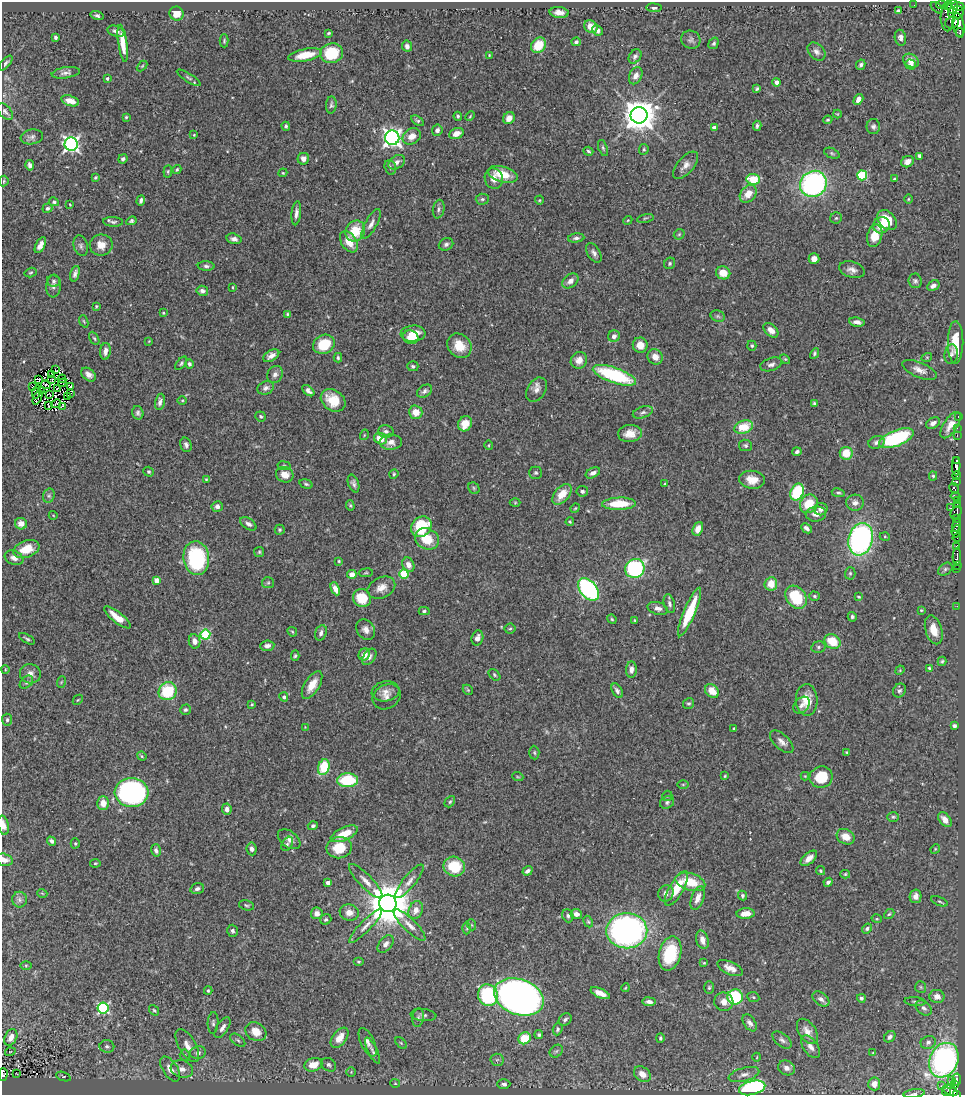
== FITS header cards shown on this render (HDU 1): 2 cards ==
NAXIS1  =                  963
NAXIS2  =                 1093

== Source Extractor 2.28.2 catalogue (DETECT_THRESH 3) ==
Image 963 x 1093 px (HDU 1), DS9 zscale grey, 1 PNG px = 1 image px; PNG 967 x 1097 px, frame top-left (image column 1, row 1093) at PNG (2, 2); each listed source drawn as its Kron ellipse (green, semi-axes under 4 px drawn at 4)
Background 0.764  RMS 0.026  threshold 0.0788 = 3 sigma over >= 5 px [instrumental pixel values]
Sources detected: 502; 1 with non-positive FLUX_AUTO (blend fragments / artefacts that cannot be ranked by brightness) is neither listed nor drawn; of the other 501, the 500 brightest by FLUX_AUTO listed and drawn (1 fainter detections omitted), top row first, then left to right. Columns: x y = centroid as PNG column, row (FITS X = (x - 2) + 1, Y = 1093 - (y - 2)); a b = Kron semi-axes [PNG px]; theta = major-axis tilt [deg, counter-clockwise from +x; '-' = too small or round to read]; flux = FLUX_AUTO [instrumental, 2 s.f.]
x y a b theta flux
914 5 2 2 - 1.5
941 5 5 2 - 59
948 5 5 3 - 510
953 6 7 5 89 310
958 6 6 4 -12 300
654 8 7 4 -3 3.9
937 8 7 3 -39 73
898 11 4 3 - 4
559 12 9 5 -5 12
956 12 8 6 12 170
177 14 7 6 - 22
97 16 6 4 -16 3.5
948 17 14 7 89 250
952 23 7 6 - 210
959 25 12 5 -80 530
591 27 7 6 - 20
598 30 5 4 - 5.8
116 31 9 5 -19 6.9
329 33 4 3 - 2.1
960 33 5 3 - 48
55 37 3 3 - 3.1
900 38 8 5 -80 6.7
691 40 10 9 - 6.3
224 41 6 4 90 2.4
576 42 4 4 - 4.8
123 43 19 4 -82 27
714 43 6 4 57 3.3
538 45 8 7 - 37
407 46 5 5 - 5.6
816 52 10 7 -45 7.8
332 53 11 10 - 57
305 55 17 6 11 33
489 55 3 2 - 1.3
635 56 8 5 56 5.1
911 61 8 6 -31 14
6 63 9 4 49 4.1
861 65 5 4 - 4.1
911 65 5 4 - 8.1
142 66 6 3 45 2
66 73 14 5 8 7.3
636 76 9 6 64 11
189 78 14 4 -32 4.1
107 79 3 3 - 3.3
777 82 4 4 - 7
757 89 4 3 - 2.8
858 99 6 4 59 7.2
70 101 9 5 -18 16
331 105 8 5 85 3.8
5 112 10 5 -49 5.2
837 114 4 4 - 1.6
639 115 8 8 - 3500
458 116 4 3 - 3.1
470 116 5 4 - 1.8
126 117 4 4 - 2
509 118 6 5 - 13
828 120 4 3 - 2.1
417 121 7 4 -31 3.2
286 126 4 4 - 3.5
757 126 5 4 - 4
873 127 7 7 - 4.8
714 128 4 4 - 9.1
437 130 5 5 - 6.5
456 134 7 5 22 14
194 135 4 3 - 1.9
412 136 9 7 34 16
32 137 11 7 9 6.6
392 138 7 7 - 780
71 144 7 6 - 540
603 148 8 4 -71 3.4
644 149 5 4 - 2.7
588 151 5 3 - 2.8
832 153 8 5 -21 3.3
920 156 4 4 - 11
123 159 5 4 - 4
303 159 6 5 - 11
397 162 9 6 34 7.7
907 162 6 5 - 13
30 165 5 4 - 6
685 165 16 8 49 12
390 167 7 5 -73 3.9
177 169 5 3 - 2.3
168 171 6 4 84 2.4
283 173 4 4 - 2
502 174 15 7 -16 40
862 175 5 5 - 120
95 177 4 4 - 2.3
494 179 10 9 - 16
753 179 7 5 -8 47
894 179 4 3 - 2.1
4 181 5 4 - 2.1
813 184 14 12 39 380
748 194 10 7 50 23
482 199 6 5 - 3.7
908 199 5 3 - 1.6
141 200 5 4 - 4.2
539 200 4 4 - 1.7
54 202 5 4 - 3.5
70 205 3 2 - 1.3
47 208 5 4 - 3.8
439 209 9 5 79 5.4
296 213 12 4 84 7.6
645 218 8 3 13 2.6
836 218 6 5 - 3.2
628 220 4 3 - 1.6
887 220 11 8 -47 33
131 221 5 4 - 3.4
113 222 10 5 -4 4.9
371 224 16 6 61 9.4
881 225 8 8 - 24
355 231 11 9 58 43
679 234 6 4 44 2.3
875 236 11 7 74 29
576 238 8 4 6 5.5
234 239 7 5 -15 7.1
349 242 12 7 -57 25
446 244 7 6 - 5.3
40 245 9 4 63 9.6
101 245 11 10 - 21
81 246 10 7 -74 6
594 253 11 6 -58 6.8
814 259 5 5 - 12
670 263 6 5 - 3
206 266 8 5 -2 4.5
852 270 13 8 -17 10
31 272 6 4 18 2.5
723 273 7 6 - 23
75 274 8 4 74 5.7
53 281 6 6 - 4.4
570 281 9 6 38 8.8
915 281 7 6 - 4.4
53 286 11 7 84 7.9
933 286 6 4 30 7.5
232 287 3 2 - 1.5
202 291 6 5 - 6.3
96 306 4 3 - 2.1
163 313 3 3 - 1.7
288 314 4 4 - 2.6
718 316 7 5 -21 3.7
84 321 6 4 -70 2.2
857 322 8 4 -6 8.5
771 330 9 5 -44 13
413 334 12 8 5 31
614 336 6 5 - 8
411 337 8 6 -18 22
94 338 7 4 -61 2.6
149 341 3 2 - 1.2
956 342 21 7 90 38
324 344 11 9 26 49
640 345 7 7 - 22
459 346 13 11 -47 29
752 346 5 4 - 2.7
105 351 8 5 84 9.9
815 353 5 4 - 3.3
951 354 10 6 82 5.5
271 356 9 5 30 9.6
655 357 8 7 - 15
927 357 5 3 - 1.9
338 358 5 3 - 2.9
785 359 6 3 -44 2.2
579 360 8 8 - 16
181 363 8 4 49 3.1
189 364 5 4 - 5.2
771 364 11 6 18 6.7
413 366 6 5 - 3.4
55 369 4 2 - 2.7
919 370 18 7 -23 14
275 374 9 7 59 6.5
52 375 2 2 - 1.4
89 375 8 6 -39 9.8
614 375 23 7 -19 150
39 379 4 2 - 1.4
62 379 4 2 - 0.67
52 380 4 2 - 2.3
62 383 4 2 - 0.5
46 385 5 2 - 1.4
32 387 2 2 - 0.68
70 387 4 3 - 1.9
57 388 4 2 - 1.3
266 388 8 6 20 6.7
42 390 2 2 - 0.33
536 390 13 9 57 11
308 391 7 4 -39 7.5
425 391 8 5 32 5.9
36 392 6 3 73 1
71 393 4 2 - 3.8
50 394 3 2 - 0.73
38 397 8 2 65 1
68 397 3 2 - 2.5
182 400 5 3 - 1.7
333 400 13 10 -35 40
160 402 8 4 78 6.4
56 404 5 2 - 1.3
814 404 4 3 - 3.5
49 405 4 2 - 0.38
62 406 3 2 - 1.5
416 412 7 6 - 21
643 412 10 5 18 5.7
138 413 7 5 -71 4.8
261 416 5 5 - 3.2
958 417 3 2 - 11
933 423 7 5 30 7.9
465 424 8 6 61 24
950 425 15 7 57 19
744 427 10 6 18 46
957 428 2 2 - 4.2
386 431 8 6 -4 5.9
630 433 12 8 6 19
364 435 5 3 - 1.7
957 435 2 2 - 10
896 438 18 7 22 180
380 439 6 5 - 27
391 442 11 7 2 12
877 442 8 6 19 6.5
186 445 7 5 -73 5.4
489 445 5 3 - 1.7
745 445 6 5 - 3.8
797 452 5 4 - 4.1
846 453 6 6 - 35
957 461 3 3 - 96
284 466 7 3 -9 2.3
956 466 9 4 89 410
149 472 5 4 - 2.9
536 473 6 6 - 3.5
593 473 8 5 27 7.8
394 474 5 4 - 2.1
285 475 9 7 -20 18
957 475 4 3 - 190
933 476 4 4 - 2.7
206 479 4 4 - 1.7
752 480 13 9 -6 26
956 481 4 3 - 110
306 484 7 4 -16 2.7
354 484 9 5 -71 5.2
665 484 4 3 - 2.1
474 488 6 5 - 2.8
954 488 6 3 -60 110
582 491 6 5 - 3.6
797 492 9 6 64 110
838 493 6 4 -8 3
562 494 12 7 50 29
49 496 7 5 69 4.4
955 496 5 4 - 140
957 501 3 2 - 22
515 503 5 3 - 1.7
855 503 9 8 - 8.9
619 504 17 6 2 55
809 504 10 8 52 40
957 504 2 2 - 18
350 505 5 4 - 2.7
217 506 5 5 - 7.4
575 508 5 4 - 2.1
950 508 3 2 - 20
821 509 7 6 - 8.9
956 512 7 5 63 170
816 514 10 7 6 13
53 515 4 3 - 1.2
957 519 4 3 - 68
570 522 4 3 - 1.9
21 524 6 5 - 11
248 524 9 5 -34 7.2
957 525 7 3 77 130
421 527 11 9 51 80
806 528 6 4 -43 6.1
698 529 7 5 68 16
280 530 5 5 - 2.7
956 531 6 4 83 620
885 537 5 3 - 1.7
957 538 4 3 - 36
427 539 12 10 -30 39
861 539 16 12 74 410
957 547 4 3 - 170
26 549 13 8 20 31
259 552 5 5 - 2.4
957 557 9 3 88 320
14 558 9 7 -23 9.2
196 558 17 13 -82 170
339 561 3 3 - 1.9
408 565 7 5 -64 11
957 565 2 2 - 9.5
635 568 10 9 - 210
957 568 3 3 - 3.1
945 569 8 5 35 3.6
366 573 7 3 8 2.3
850 573 6 5 - 3.2
352 574 4 4 - 14
404 574 5 4 - 76
156 580 4 4 - 20
268 583 6 5 - 3.3
771 584 7 6 - 26
381 588 14 10 25 17
335 589 7 4 -65 11
588 589 13 8 -50 280
815 596 5 4 - 2.9
796 597 12 9 -51 73
859 597 4 3 - 2.1
362 598 9 8 - 44
669 604 9 5 -74 5.5
957 606 2 2 - 3.1
658 608 10 6 -14 8.2
921 610 4 3 - 1.9
424 611 5 4 - 3.4
690 612 26 5 67 63
117 617 16 5 -38 28
852 617 5 4 - 3.8
612 619 5 4 - 2.1
635 620 4 3 - 2
510 629 5 5 - 2.8
366 630 11 8 -57 11
934 630 15 8 -73 23
292 632 5 3 - 1.9
321 633 8 5 70 6.6
205 635 5 5 - 140
477 638 7 6 - 9.9
27 639 9 3 -30 3.2
195 641 7 5 -81 11
832 641 8 7 - 38
267 646 7 5 6 7.6
818 647 7 5 14 4.2
364 655 6 5 - 17
295 656 5 4 - 3.1
369 657 9 5 54 7.2
942 661 5 3 - 2.6
929 668 4 3 - 2.8
5 669 4 3 - 1.4
631 669 8 5 85 8.8
900 670 5 4 - 1.6
30 674 10 9 - 11
494 675 7 4 -44 2.8
26 682 8 5 42 3.8
61 682 6 3 71 2
312 685 15 7 59 23
468 690 6 4 -46 2.3
168 691 9 8 - 89
385 691 14 10 10 14
617 691 8 4 -59 5.1
712 691 8 6 -40 24
899 691 7 6 - 4.7
284 697 5 4 - 4
387 697 15 11 32 12
78 700 6 2 45 1.4
807 700 16 11 -88 31
689 703 6 5 - 3.3
252 704 4 3 - 1.7
801 705 9 6 49 7.3
185 710 5 5 - 3.6
7 720 6 5 - 3.5
954 726 4 3 - 6.3
305 727 4 3 - 1.2
734 728 3 3 - 2.9
782 742 14 7 -43 9.6
847 752 4 3 - 1.8
534 753 7 5 -87 2.8
142 756 5 4 - 2.3
324 767 8 5 70 67
725 776 4 3 - 1.7
805 776 4 4 - 1.5
518 777 5 3 - 1.8
821 777 11 10 - 53
348 780 10 7 0 87
683 785 5 3 - 2
132 792 17 14 -4 410
667 796 5 5 - 2.6
450 802 6 4 50 3
667 802 7 6 - 4
103 803 7 6 - 19
227 809 5 4 - 7.5
893 817 6 5 - 2.7
945 820 8 5 -51 13
3 825 10 5 -77 13
313 826 5 4 - 3.6
344 834 14 6 24 33
846 837 9 7 -28 20
289 839 13 8 -37 9.9
52 841 5 3 - 4.7
75 843 5 4 - 2.7
287 844 8 5 58 3.7
339 848 13 10 8 44
252 849 6 5 - 7
935 849 5 4 - 1.8
156 850 6 4 -75 5.1
809 858 10 5 40 11
4 860 8 6 -14 8.8
95 863 5 3 - 2
454 867 11 9 -20 58
528 871 5 4 - 6.6
821 871 5 4 - 2.5
845 874 5 4 - 2.4
366 881 23 6 -46 14
410 881 21 6 51 13
328 882 4 3 - 7.5
690 882 15 8 -16 44
828 882 4 3 - 4.7
676 888 19 7 60 48
197 889 7 5 16 5.3
42 893 5 3 - 1.4
666 893 8 7 - 8.5
742 896 5 4 - 3.4
916 896 7 6 - 9.7
698 898 12 6 69 15
19 900 8 7 - 6
939 901 9 4 -22 3
388 903 9 8 - 8000
246 905 8 5 -14 3.1
416 910 9 7 66 14
349 912 9 8 - 14
317 913 6 6 - 13
576 914 5 5 - 8.3
746 914 9 5 2 20
889 914 6 4 42 2.6
568 916 7 5 -68 4.1
326 919 6 5 - 3.2
877 919 5 3 - 1.6
588 922 6 4 -62 2.3
410 925 21 6 -44 14
472 925 5 3 - 1.6
365 926 23 5 46 13
467 928 6 4 89 2.5
867 928 5 4 - 4.6
232 931 6 5 - 4.1
627 931 20 17 1 630
702 940 9 6 -74 13
386 944 10 6 51 7.1
670 954 17 11 75 80
359 962 5 4 - 2.4
704 963 4 3 - 1.9
26 965 5 3 - 1.9
730 968 13 6 -25 14
921 987 6 5 - 2.9
625 988 4 3 - 1.7
709 988 6 5 - 3
208 991 4 3 - 2.2
600 993 10 4 -24 15
488 995 11 9 -71 150
937 996 7 6 - 9.6
519 997 26 17 -20 1200
735 997 7 7 - 120
753 997 6 5 - 2.8
861 998 4 4 - 3.4
821 999 9 6 -37 9.5
915 1001 10 3 -5 3.2
649 1002 6 4 -6 6.5
724 1002 9 9 - 13
103 1008 5 5 - 220
924 1008 9 6 -39 6.7
154 1010 6 4 -52 2.4
423 1015 13 6 -5 5.4
418 1018 9 5 82 5.1
565 1020 7 5 39 5
213 1023 11 5 87 4.8
750 1023 9 5 -56 7.4
222 1028 12 5 58 8.6
558 1029 6 4 71 3.7
807 1031 14 8 -56 15
256 1032 11 9 -30 25
539 1035 4 4 - 3.1
11 1037 9 6 66 13
890 1037 6 5 - 5
340 1038 11 7 52 24
525 1038 6 6 - 48
660 1038 4 3 - 2.9
238 1040 9 5 -38 4.3
782 1040 11 6 -40 6.3
368 1042 16 7 -65 9.6
928 1042 8 6 19 5.4
401 1043 7 4 -45 2.6
187 1045 18 8 -59 18
107 1046 7 6 - 5.2
811 1047 13 7 -55 10
372 1051 14 4 -64 5.8
556 1051 7 5 44 3.8
10 1052 5 3 - 1.6
198 1053 8 6 12 7.5
873 1053 4 2 - 1.3
185 1055 5 5 - 2.6
757 1057 4 3 - 1.3
497 1060 6 6 - 3.7
944 1060 18 14 64 440
313 1065 9 6 16 27
329 1065 8 6 -39 4.9
786 1068 9 7 -26 8
170 1069 14 7 -57 18
182 1069 11 8 -15 14
351 1072 5 5 - 2.1
3 1074 6 4 89 38
17 1074 3 2 - 1.1
642 1074 9 7 -38 16
744 1074 16 6 15 9.7
63 1077 7 4 -19 2.9
957 1079 6 3 -83 86
952 1080 3 3 - 3.5
395 1083 5 4 - 2.2
504 1084 6 5 - 4.9
874 1084 6 6 - 11
955 1084 2 2 - 8.3
941 1086 2 2 - 14
752 1088 13 7 14 280
950 1090 8 5 -26 110
947 1092 4 4 - 66
914 1094 11 3 6 3.3
956 1094 3 2 - 20
At the frame edge (FLAGS 8, measured only in part): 6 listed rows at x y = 3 825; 4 860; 11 1037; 3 1074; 914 1094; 956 1094
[1 fainter detection neither listed nor drawn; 1 non-positive-flux detection neither listed nor drawn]